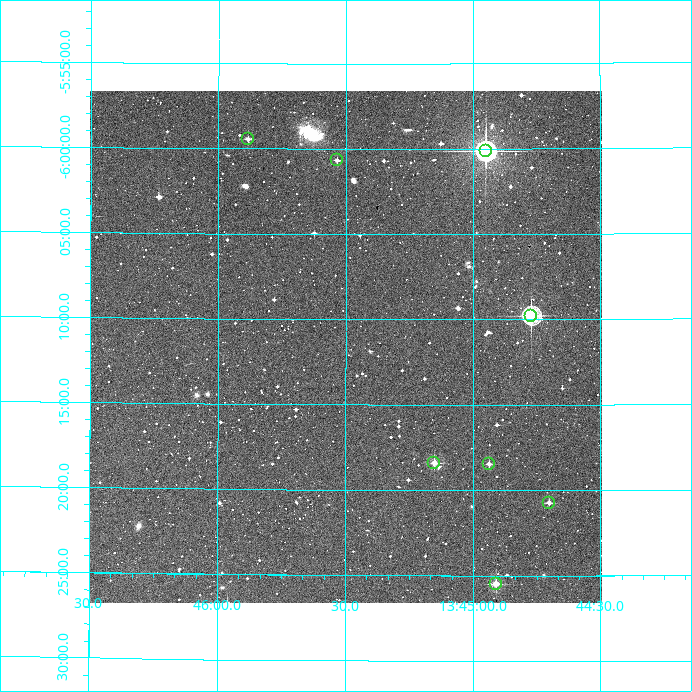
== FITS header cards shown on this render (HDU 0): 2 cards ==
NAXIS1  =                  512
NAXIS2  =                  512

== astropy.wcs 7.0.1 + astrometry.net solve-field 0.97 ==
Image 512 x 512 px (HDU 0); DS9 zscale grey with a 90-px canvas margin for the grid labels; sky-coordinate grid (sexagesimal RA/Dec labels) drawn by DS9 from the SOLVED WCS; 8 Tycho-2 reference stars matched to detected sources circled (green)
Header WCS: RA---TAN/DEC--TAN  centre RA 13:45:30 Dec -06:12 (206.37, -6.19 deg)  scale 3.52 arcsec/px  FOV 30.0' x 30.0'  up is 0 deg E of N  parity normal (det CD < 0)
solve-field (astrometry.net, Tycho-2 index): VERIFIED the header's WCS against the Tycho-2 star catalogue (verified at 2 index scales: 8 matches each, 0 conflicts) and refined it, rather than solving blind
Solved WCS: RA---TAN-SIP/DEC--TAN-SIP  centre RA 13:45:30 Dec -06:12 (206.38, -6.19 deg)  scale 3.51 arcsec/px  FOV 29.9' x 30.0'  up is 0 deg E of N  parity normal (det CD < 0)
The solver's refit moves the header's centre by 1.6 arcsec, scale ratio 0.9979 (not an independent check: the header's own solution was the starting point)
Tycho-2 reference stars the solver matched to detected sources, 8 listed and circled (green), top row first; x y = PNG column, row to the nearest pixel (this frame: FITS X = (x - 91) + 1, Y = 512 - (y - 91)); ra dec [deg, ICRS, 3 dp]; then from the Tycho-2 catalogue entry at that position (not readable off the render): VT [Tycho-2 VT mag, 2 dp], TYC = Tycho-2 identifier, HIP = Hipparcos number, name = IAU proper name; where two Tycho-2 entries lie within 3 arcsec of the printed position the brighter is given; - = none
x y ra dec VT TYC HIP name
249 139 206.471 -5.991 12.05 4973-1209-1 - -
487 151 206.237 -6.002 7.35 4973-88-1 67083 -
338 160 206.384 -6.011 11.74 4973-146-1 - -
532 316 206.193 -6.163 8.95 4973-471-1 67072 -
435 463 206.288 -6.307 11.16 4973-770-1 - -
490 464 206.234 -6.307 12.18 4973-836-1 - -
550 503 206.176 -6.345 11.70 4973-675-1 - -
497 584 206.228 -6.425 10.41 4973-956-1 - -